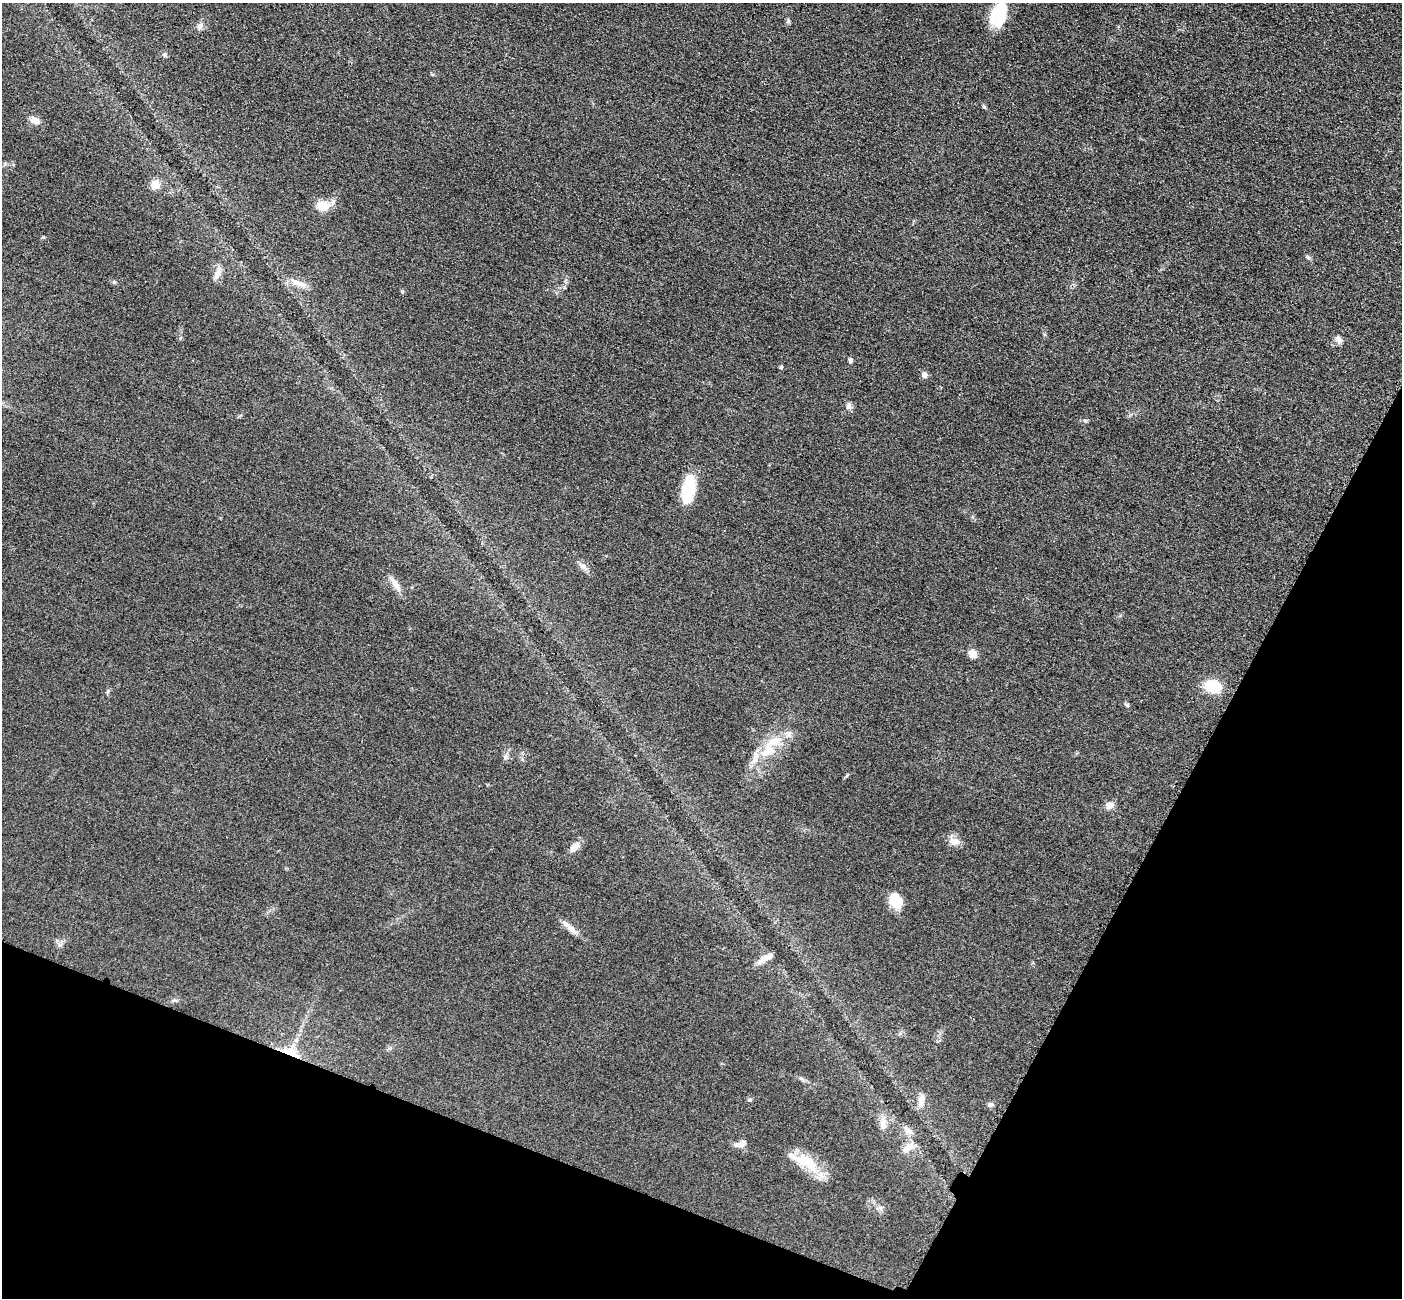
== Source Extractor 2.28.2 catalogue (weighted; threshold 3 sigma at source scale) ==
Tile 15 of 4 x 4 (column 3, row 4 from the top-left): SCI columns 2824-4223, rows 305-1600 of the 5647 x 5660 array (HDU 1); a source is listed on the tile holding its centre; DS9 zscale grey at full resolution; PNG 1404 x 1300 px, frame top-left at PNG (2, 3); no overlay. Shown black and unused: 21% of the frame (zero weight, under 3 of 4 exposures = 3% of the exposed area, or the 3 px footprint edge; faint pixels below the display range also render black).
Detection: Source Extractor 2.28.2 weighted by HDU 2 'WHT'; one run over the whole footprint, this tile lists its part. Background 0.0486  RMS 0.0085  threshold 0.0382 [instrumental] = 3 sigma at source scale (4.5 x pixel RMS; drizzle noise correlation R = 1.50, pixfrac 1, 0.05/0.05 arcsec/px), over >= 5 px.
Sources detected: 46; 4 inside a brighter listed object's ellipse — not listed separately; the other 42 listed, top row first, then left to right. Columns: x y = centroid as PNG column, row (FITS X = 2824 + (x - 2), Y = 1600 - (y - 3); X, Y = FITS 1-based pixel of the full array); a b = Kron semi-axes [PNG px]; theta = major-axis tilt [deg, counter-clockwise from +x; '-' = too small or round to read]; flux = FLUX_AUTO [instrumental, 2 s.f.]
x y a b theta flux
998 14 29 17 74 33
200 26 11 7 65 3.3
164 55 6 6 - 1.7
984 106 7 4 -62 1.3
34 120 11 8 -30 6.6
155 185 9 9 - 8.4
323 206 16 13 -15 13
43 237 6 4 -18 0.87
218 273 18 8 70 6.6
114 282 5 5 - 1.2
298 283 24 8 -20 8.8
1339 339 10 8 -35 3.8
850 360 6 5 - 1.6
781 367 5 4 - 1.4
924 375 6 6 - 4.4
849 406 9 8 - 3.2
1085 421 6 5 - 1.3
688 489 26 12 79 38
583 566 15 6 -32 4.2
395 584 18 8 -53 6.9
972 654 8 7 - 8.5
1213 687 13 10 -12 34
1127 705 6 5 - 1.4
774 742 33 12 29 20
506 757 8 7 - 2.9
1109 805 10 9 - 5.1
953 842 13 9 86 5.8
575 847 14 8 41 6.7
896 901 16 12 -63 18
570 928 27 7 -42 7.1
765 958 21 6 30 6.4
291 1051 21 14 -25 16
801 1078 7 4 -19 1.6
750 1100 6 4 -11 1.4
921 1101 18 8 83 6.8
990 1105 9 5 5 2.1
883 1124 20 9 87 7.7
910 1131 12 5 -27 3.7
741 1144 16 8 22 4.9
908 1148 17 9 37 7.5
807 1162 40 17 -31 26
881 1208 7 6 - 2.3
Overlapping masked pixels (flux is a lower limit): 1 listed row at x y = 291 1051
Isophote crosses this tile's border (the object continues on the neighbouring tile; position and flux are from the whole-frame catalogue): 1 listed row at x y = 998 14
Unlisted compact peaks at least as high as the median listed source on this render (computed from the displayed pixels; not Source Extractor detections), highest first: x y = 788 21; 1308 257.